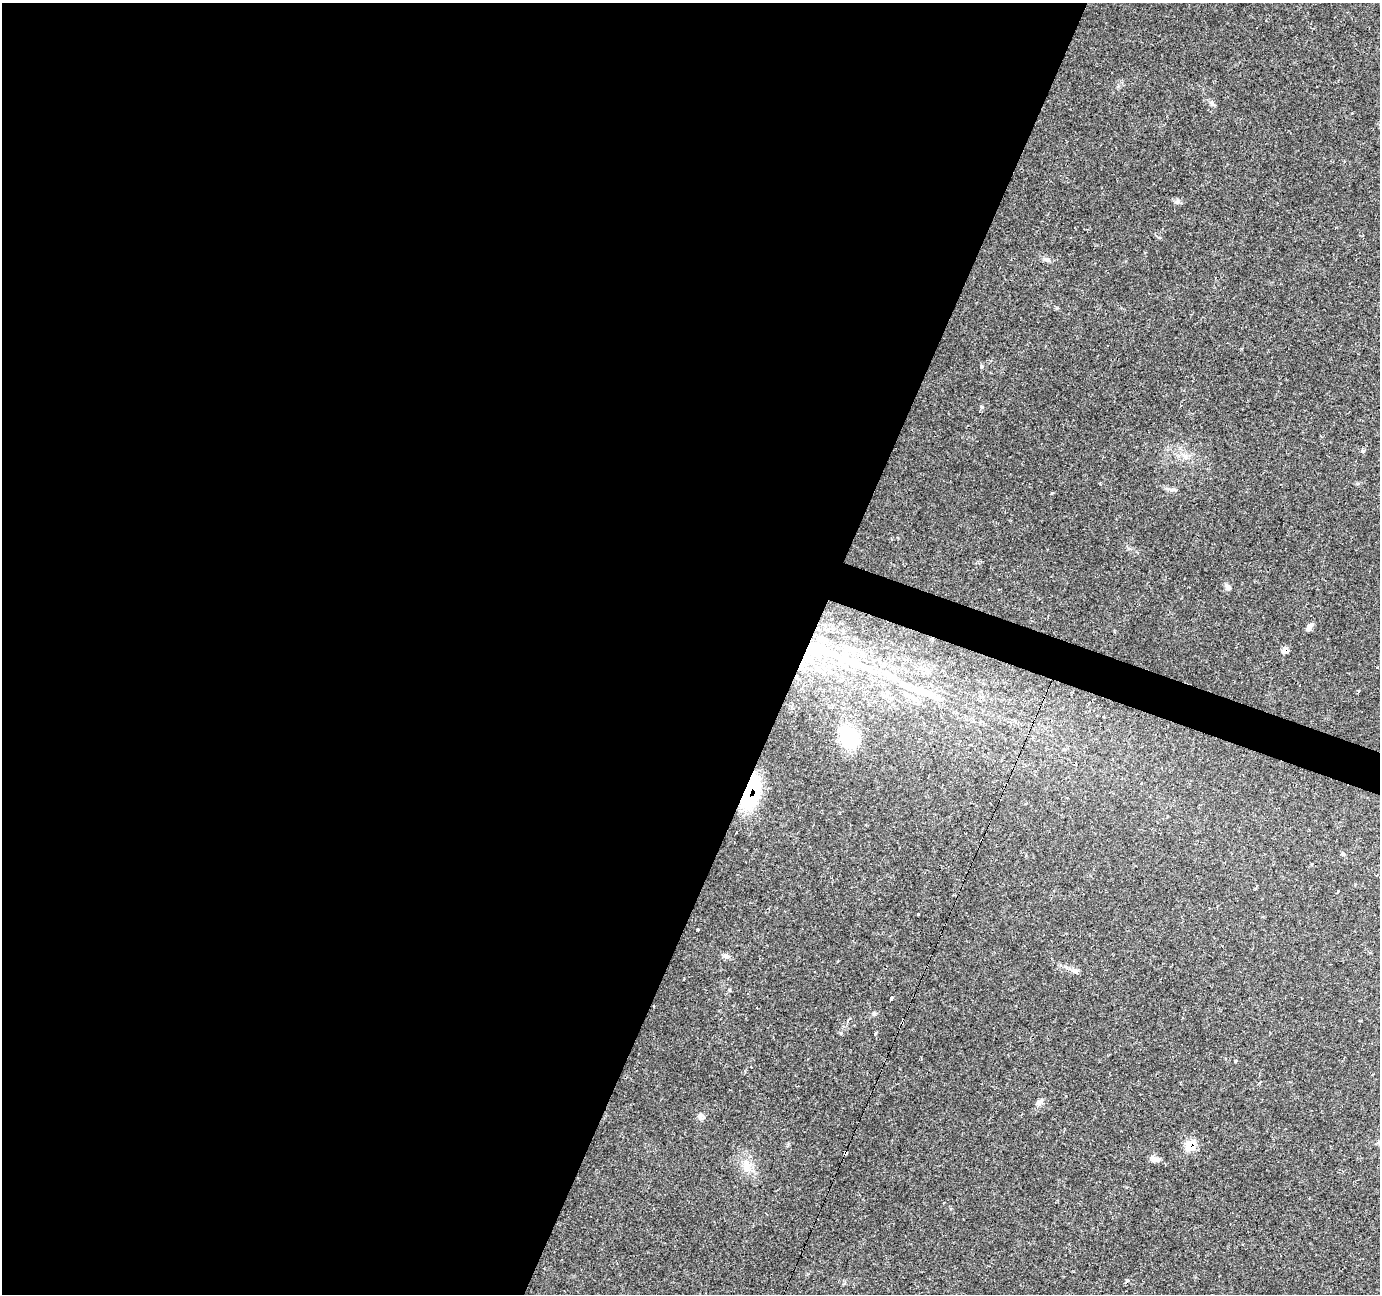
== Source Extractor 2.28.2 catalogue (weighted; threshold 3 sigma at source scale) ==
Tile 5 of 4 x 4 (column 1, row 2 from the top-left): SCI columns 1-1378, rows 2795-4086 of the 5516 x 5652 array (HDU 1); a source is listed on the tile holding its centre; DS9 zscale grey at full resolution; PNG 1382 x 1296 px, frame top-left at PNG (2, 3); no overlay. Shown black and unused: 60% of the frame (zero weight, under 2 of 3 exposures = <1% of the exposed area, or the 3 px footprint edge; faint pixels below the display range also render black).
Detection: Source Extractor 2.28.2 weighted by HDU 2 'WHT'; one run over the whole footprint, this tile lists its part. Background 0.0606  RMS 0.0045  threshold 0.0203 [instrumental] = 3 sigma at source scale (4.5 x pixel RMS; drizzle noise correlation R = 1.50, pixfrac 1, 0.0396/0.0396 arcsec/px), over >= 5 px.
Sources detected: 41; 4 cosmic-ray / hot-pixel residue — not listed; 2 inside a brighter listed object's ellipse — not listed separately; the other 35 listed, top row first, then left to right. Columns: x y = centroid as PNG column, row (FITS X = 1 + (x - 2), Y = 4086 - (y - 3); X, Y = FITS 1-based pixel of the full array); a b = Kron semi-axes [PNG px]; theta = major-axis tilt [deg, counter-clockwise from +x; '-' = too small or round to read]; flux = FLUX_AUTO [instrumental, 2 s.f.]
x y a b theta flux
1212 103 10 4 -42 1.1
1177 202 7 5 44 0.93
1047 260 10 6 -28 1.4
981 366 3 3 - 2.8
982 407 5 4 - 0.54
1363 451 4 3 - 2
1185 456 11 6 -53 2.2
1173 490 10 4 -1 1.2
1052 493 3 3 - 1.4
1228 587 10 6 -51 1.4
1308 629 10 7 61 1.5
1285 650 6 6 - 3
832 655 138 20 -20 78
849 737 23 17 -49 23
750 792 24 11 72 53
737 833 3 3 - 1.3
1343 854 5 5 - 0.63
1337 891 4 3 - 2.2
918 914 3 3 - 1.1
698 930 3 2 - 0.39
726 956 8 6 -15 1.4
1075 971 9 6 -29 1.4
729 990 4 4 - 0.71
891 999 5 3 - 4.2
848 1020 4 3 - 1
902 1023 6 3 80 1.7
875 1033 4 3 - 0.98
1235 1061 3 3 - 2.6
1039 1103 12 5 31 1.5
701 1116 9 8 - 1.7
1190 1146 8 6 69 16
846 1153 4 3 - 4.1
1154 1159 12 7 -10 2.2
747 1166 20 12 85 6.3
1127 1281 4 3 - 2.7
Overlapping masked pixels (flux is a lower limit): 7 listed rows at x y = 1285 650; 832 655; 750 792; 902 1023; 1190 1146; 846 1153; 1127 1281
Unlisted compact peaks at least as high as the median listed source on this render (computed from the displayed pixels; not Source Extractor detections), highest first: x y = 1057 308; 874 1014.